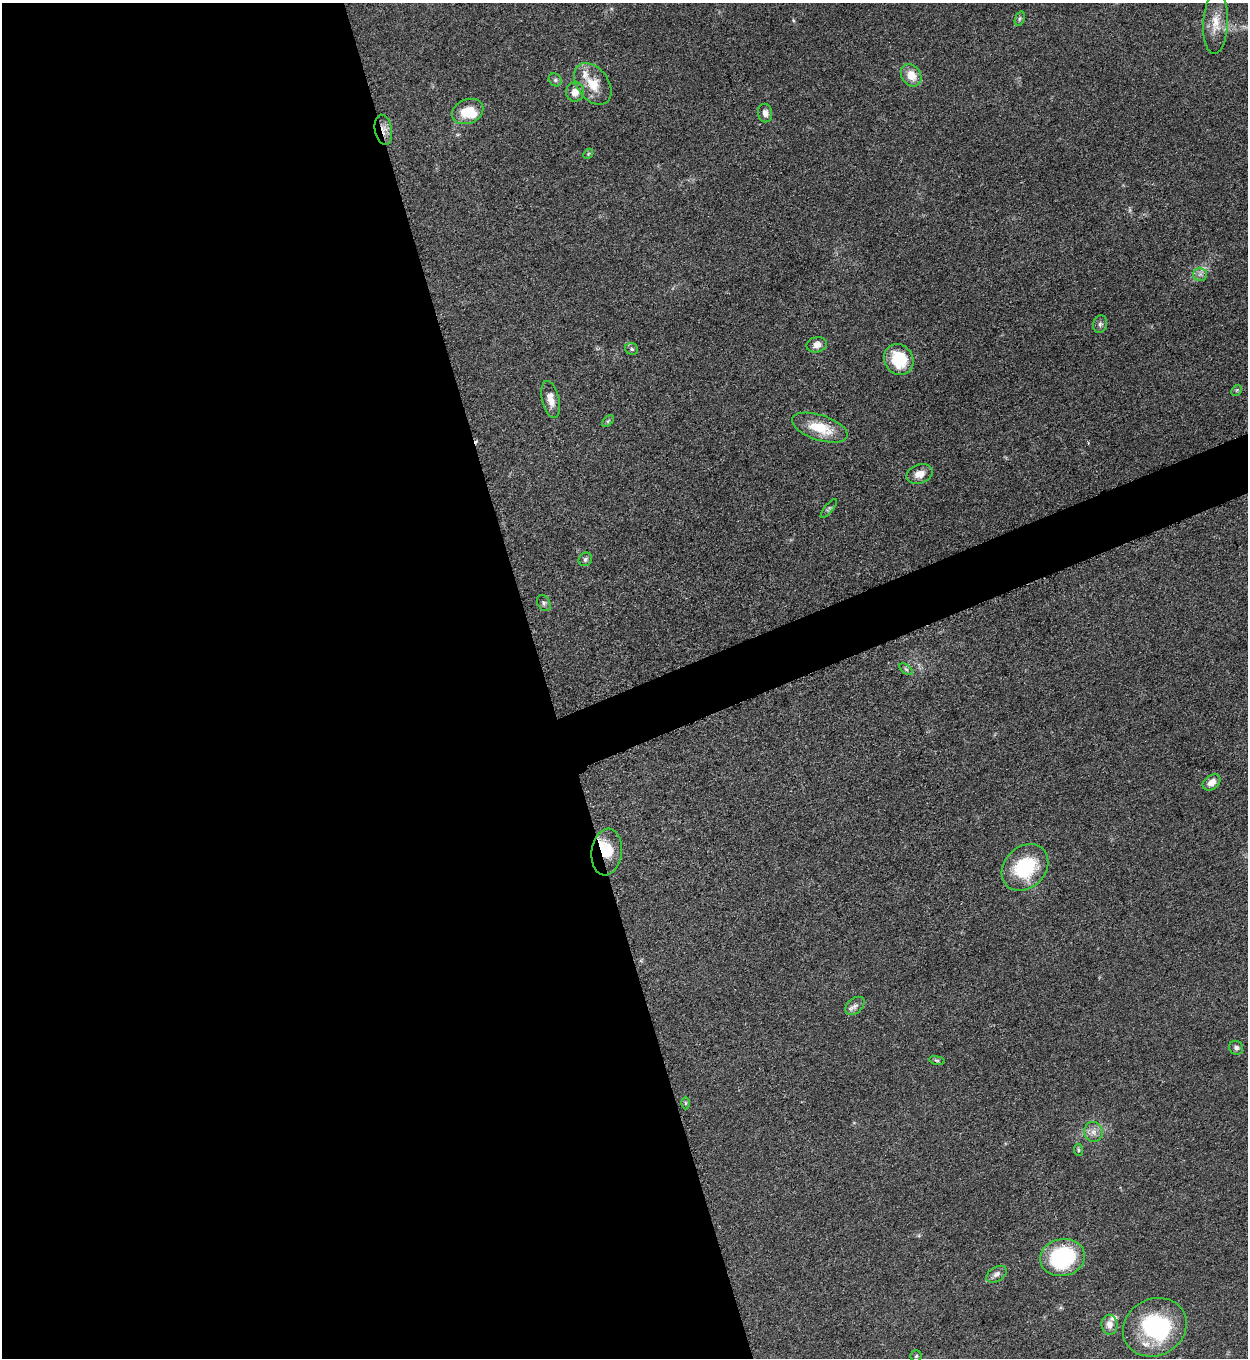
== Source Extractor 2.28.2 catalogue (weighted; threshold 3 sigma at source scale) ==
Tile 9 of 4 x 4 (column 1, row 3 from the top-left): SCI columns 287-1532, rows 1366-2721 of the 5428 x 5440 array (HDU 1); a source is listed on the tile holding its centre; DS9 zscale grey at full resolution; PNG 1250 x 1360 px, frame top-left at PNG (2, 3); each listed source drawn as its Kron ellipse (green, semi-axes under 4 px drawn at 4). Shown black and unused: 46% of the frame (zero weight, under 3 of 5 exposures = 1% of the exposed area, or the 3 px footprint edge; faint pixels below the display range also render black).
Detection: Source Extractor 2.28.2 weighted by HDU 2 'WHT'; one run over the whole footprint, this tile lists its part. Background 0.0613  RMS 0.0059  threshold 0.0265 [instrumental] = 3 sigma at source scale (4.5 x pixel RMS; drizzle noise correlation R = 1.50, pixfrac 1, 0.05/0.05 arcsec/px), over >= 5 px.
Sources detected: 45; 1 too faint to see at this stretch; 1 inside a brighter object's white glare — neither listed nor drawn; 5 inside a brighter listed object's ellipse — not listed separately; the other 38 listed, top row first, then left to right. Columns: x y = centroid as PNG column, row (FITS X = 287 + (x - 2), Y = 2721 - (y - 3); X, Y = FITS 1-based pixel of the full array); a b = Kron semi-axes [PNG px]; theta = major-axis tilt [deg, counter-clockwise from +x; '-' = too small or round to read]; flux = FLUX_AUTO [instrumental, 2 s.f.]
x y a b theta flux
1020 19 7 4 70 1.2
1216 23 31 12 87 10
911 75 12 9 -55 8.5
555 80 7 6 - 1.4
593 84 23 15 -54 13
575 92 9 9 - 5.1
468 111 16 12 24 14
765 113 9 7 -78 3.4
383 130 15 8 -79 4.9
588 154 6 4 46 0.7
1200 274 7 6 - 2.1
1100 324 9 7 75 1.8
817 345 10 7 13 4.4
632 349 6 5 - 1.4
899 360 16 14 -55 24
1237 390 6 4 45 0.86
551 400 19 8 -77 5.6
608 421 7 4 45 0.95
820 428 29 12 -18 18
920 474 13 9 19 5.8
829 508 12 4 51 1.1
585 559 7 6 - 1.4
544 603 8 6 -61 1.4
906 669 8 4 -37 1.1
1212 782 10 7 37 4.6
607 852 23 15 83 16
1025 867 26 20 45 36
855 1006 11 7 41 2.8
1236 1048 7 6 - 2
937 1060 8 4 -9 0.93
685 1103 6 4 90 0.83
1094 1132 10 9 - 3.8
1078 1150 6 4 -82 0.86
1063 1257 22 18 11 56
996 1274 11 7 31 2.8
1109 1325 10 8 -85 4.4
1155 1327 33 28 29 57
916 1356 6 5 - 1
Overlapping masked pixels (flux is a lower limit): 2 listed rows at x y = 383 130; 607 852